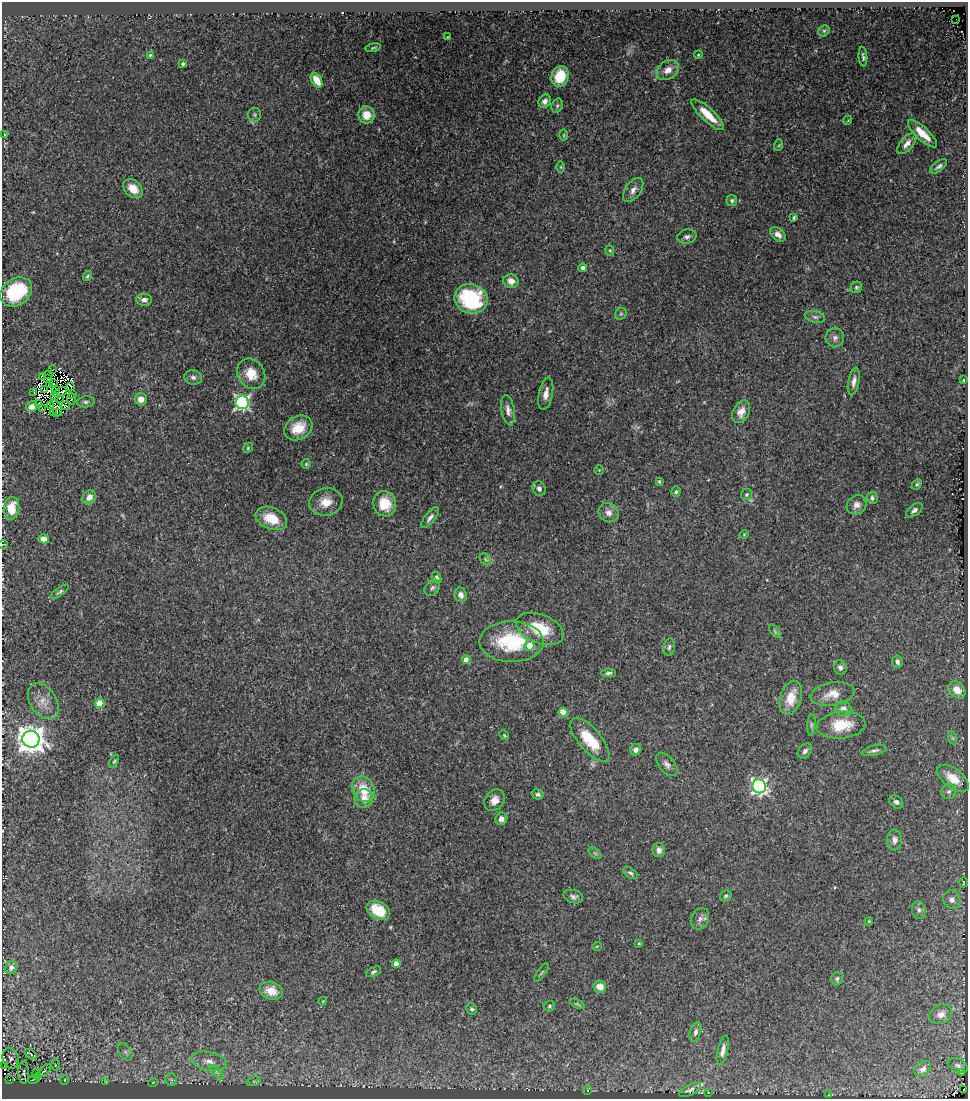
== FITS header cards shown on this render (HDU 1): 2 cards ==
NAXIS1  =                  966
NAXIS2  =                 1097

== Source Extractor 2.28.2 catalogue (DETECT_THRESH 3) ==
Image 966 x 1097 px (HDU 1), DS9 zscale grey, 1 PNG px = 1 image px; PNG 970 x 1101 px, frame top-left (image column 1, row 1097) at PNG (2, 2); each listed source drawn as its Kron ellipse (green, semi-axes under 4 px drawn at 4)
Background 0.0301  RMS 0.0045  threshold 0.0136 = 3 sigma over >= 5 px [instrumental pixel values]
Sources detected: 205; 15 with non-positive FLUX_AUTO (blend fragments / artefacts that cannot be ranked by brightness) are neither listed nor drawn; the other 190 listed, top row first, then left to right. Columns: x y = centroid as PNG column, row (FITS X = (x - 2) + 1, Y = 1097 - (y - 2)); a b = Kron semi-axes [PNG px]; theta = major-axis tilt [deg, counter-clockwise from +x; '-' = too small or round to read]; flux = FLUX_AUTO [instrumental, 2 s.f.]
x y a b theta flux
956 19 2 2 - 7.9
824 31 6 5 - 0.56
447 37 3 2 - 0.22
373 48 7 3 12 0.4
150 55 3 3 - 0.35
698 55 4 3 - 0.26
863 57 10 4 -85 0.69
183 64 4 3 - 0.51
668 70 12 9 34 2.9
560 76 10 8 72 8.1
317 80 8 5 -59 5.4
545 101 7 5 54 1.4
557 105 7 5 70 0.62
255 115 7 6 - 0.68
366 115 8 8 - 5
708 115 21 6 -43 6.4
848 120 4 3 - 0.24
4 134 3 3 - 0.26
922 134 19 6 -43 5.4
564 135 6 4 -89 0.35
907 144 13 6 47 2.2
779 145 6 4 71 0.35
939 166 10 4 37 0.91
561 167 6 4 90 0.38
133 189 11 8 -41 4.4
633 190 14 7 55 1.9
732 201 5 5 - 0.8
794 217 4 3 - 0.48
778 234 9 6 -43 1.7
687 237 9 7 12 1.1
610 250 5 4 - 0.32
583 268 4 4 - 1.1
87 276 5 3 - 0.47
511 281 8 6 -16 2.5
856 287 6 5 - 0.61
16 292 17 13 36 17
471 299 17 14 -18 29
144 300 8 6 -3 1.6
621 314 6 5 - 0.49
815 317 10 6 -15 1.1
835 338 9 9 - 1.5
52 369 2 2 - 0.15
251 374 16 13 -57 5.8
49 375 3 2 - 0.12
42 376 4 2 - 0.55
193 377 9 7 -13 1.1
48 378 3 2 - 0.0031
963 380 3 3 - 0.37
854 381 14 5 79 1.8
53 383 3 2 - 0.14
50 385 3 2 - 0.53
71 387 3 2 - 0.11
44 390 4 2 - 1.1
55 390 3 2 - 0.5
34 392 3 2 - 0.41
60 392 7 3 23 0.48
546 394 16 7 78 2.6
73 395 3 2 - 0.42
55 396 3 2 - 0.32
59 398 3 2 - 0.24
71 399 6 2 -86 0.2
141 399 6 6 - 2.3
86 402 9 5 6 0.77
242 402 7 6 - 67
39 404 3 2 - 0.1
51 406 3 2 - 0.11
65 406 3 3 - 0.2
32 407 6 5 - 1.5
42 408 3 2 - 0.22
56 408 9 5 -64 1.1
508 410 15 6 -81 1.7
741 412 12 8 63 2.8
54 413 3 2 - 0.39
57 413 4 2 - 0.12
298 428 15 11 30 6.3
248 448 5 4 - 0.41
306 464 5 5 - 0.41
599 470 4 4 - 0.27
659 481 4 3 - 0.46
917 484 6 4 44 0.44
539 489 7 6 - 1.2
676 492 5 4 - 0.55
747 495 6 5 - 0.51
89 497 7 6 - 2.3
872 498 6 5 - 0.84
326 502 17 13 10 4.6
385 504 13 11 -73 8.4
857 505 10 9 - 1.9
12 508 11 7 82 6
914 510 10 5 37 0.96
609 513 10 9 - 2
271 518 16 10 -23 7.1
430 518 12 5 52 1.3
744 534 4 4 - 0.3
44 539 5 4 - 2.4
3 544 5 3 - 0.21
485 559 6 5 - 0.64
437 578 6 4 -68 0.55
432 588 9 6 53 0.95
60 592 10 3 35 0.61
461 595 7 6 - 1.5
540 629 25 14 -21 11
775 631 8 4 -54 0.55
511 642 32 20 0 21
529 645 5 5 - 3.7
669 647 8 5 81 0.81
466 660 4 4 - 4.6
897 662 6 5 - 1.2
840 668 7 6 - 1
609 673 7 4 2 0.75
957 690 9 7 -45 3.7
833 694 22 11 10 4.5
791 698 17 10 73 6.6
43 701 19 13 -56 3.7
100 703 5 5 - 6.7
843 709 8 7 - 1.8
563 712 4 4 - 6.5
811 725 11 4 86 0.72
841 725 24 13 6 8.7
504 735 5 4 - 0.36
953 738 7 4 -71 0.53
31 739 8 8 - 400
590 740 27 11 -49 11
636 750 6 5 - 1.4
874 750 12 5 14 0.97
805 751 8 6 46 1
114 761 7 4 64 0.43
667 764 14 7 -51 1.6
953 778 18 9 -37 5.4
759 786 7 6 - 83
363 789 13 10 -61 6.4
949 792 7 7 - 0.92
538 794 6 5 - 0.73
364 798 9 9 - 3.8
495 800 12 9 55 2.4
896 802 7 6 - 0.98
501 819 6 6 - 1.6
895 840 10 7 -89 1.5
659 850 7 6 - 1.5
595 853 7 4 -37 0.46
630 873 8 4 -35 0.67
963 882 5 2 - 0.26
726 896 6 5 - 0.55
573 897 10 6 -17 1.1
952 900 9 8 - 1.9
378 910 12 8 -30 8.9
919 910 9 7 -81 1.1
700 919 11 8 63 1.5
869 921 4 3 - 0.26
639 943 4 3 - 0.28
597 946 5 3 - 0.24
396 964 4 4 - 3.3
11 967 7 5 67 0.92
373 972 8 4 26 0.63
542 973 10 3 54 0.49
837 979 6 5 - 0.67
600 987 6 6 - 3.3
271 991 12 9 -18 4.3
323 1001 4 3 - 0.21
577 1004 8 4 -26 0.53
549 1006 6 5 - 0.54
472 1009 6 5 - 0.57
941 1014 12 9 24 2.5
695 1032 10 5 74 1.1
723 1050 15 5 76 1.8
125 1052 9 6 -56 0.98
31 1054 7 3 -36 0.39
11 1058 10 8 -73 1.1
209 1061 18 9 -11 3.2
55 1065 6 4 -88 0.33
958 1065 10 6 -23 1.1
4 1066 2 2 - 0.51
923 1069 9 6 39 1.4
44 1071 9 4 41 0.68
217 1072 9 3 -45 0.62
24 1073 11 5 -88 0.6
962 1073 3 2 - 0.24
37 1074 5 3 - 0.29
34 1079 6 2 23 0.35
10 1080 3 2 - 5.7
64 1080 4 3 - 0.27
171 1080 6 6 - 0.65
105 1081 4 2 - 0.18
254 1081 7 4 18 0.59
153 1082 5 3 - 0.21
964 1089 2 2 - 0.95
587 1090 4 3 - 0.39
690 1090 12 5 25 0.9
708 1093 3 2 - 0.41
829 1095 2 2 - 0.21
At the frame edge (FLAGS 8, measured only in part): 2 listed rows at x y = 12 508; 3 544
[15 non-positive-flux detections neither listed nor drawn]